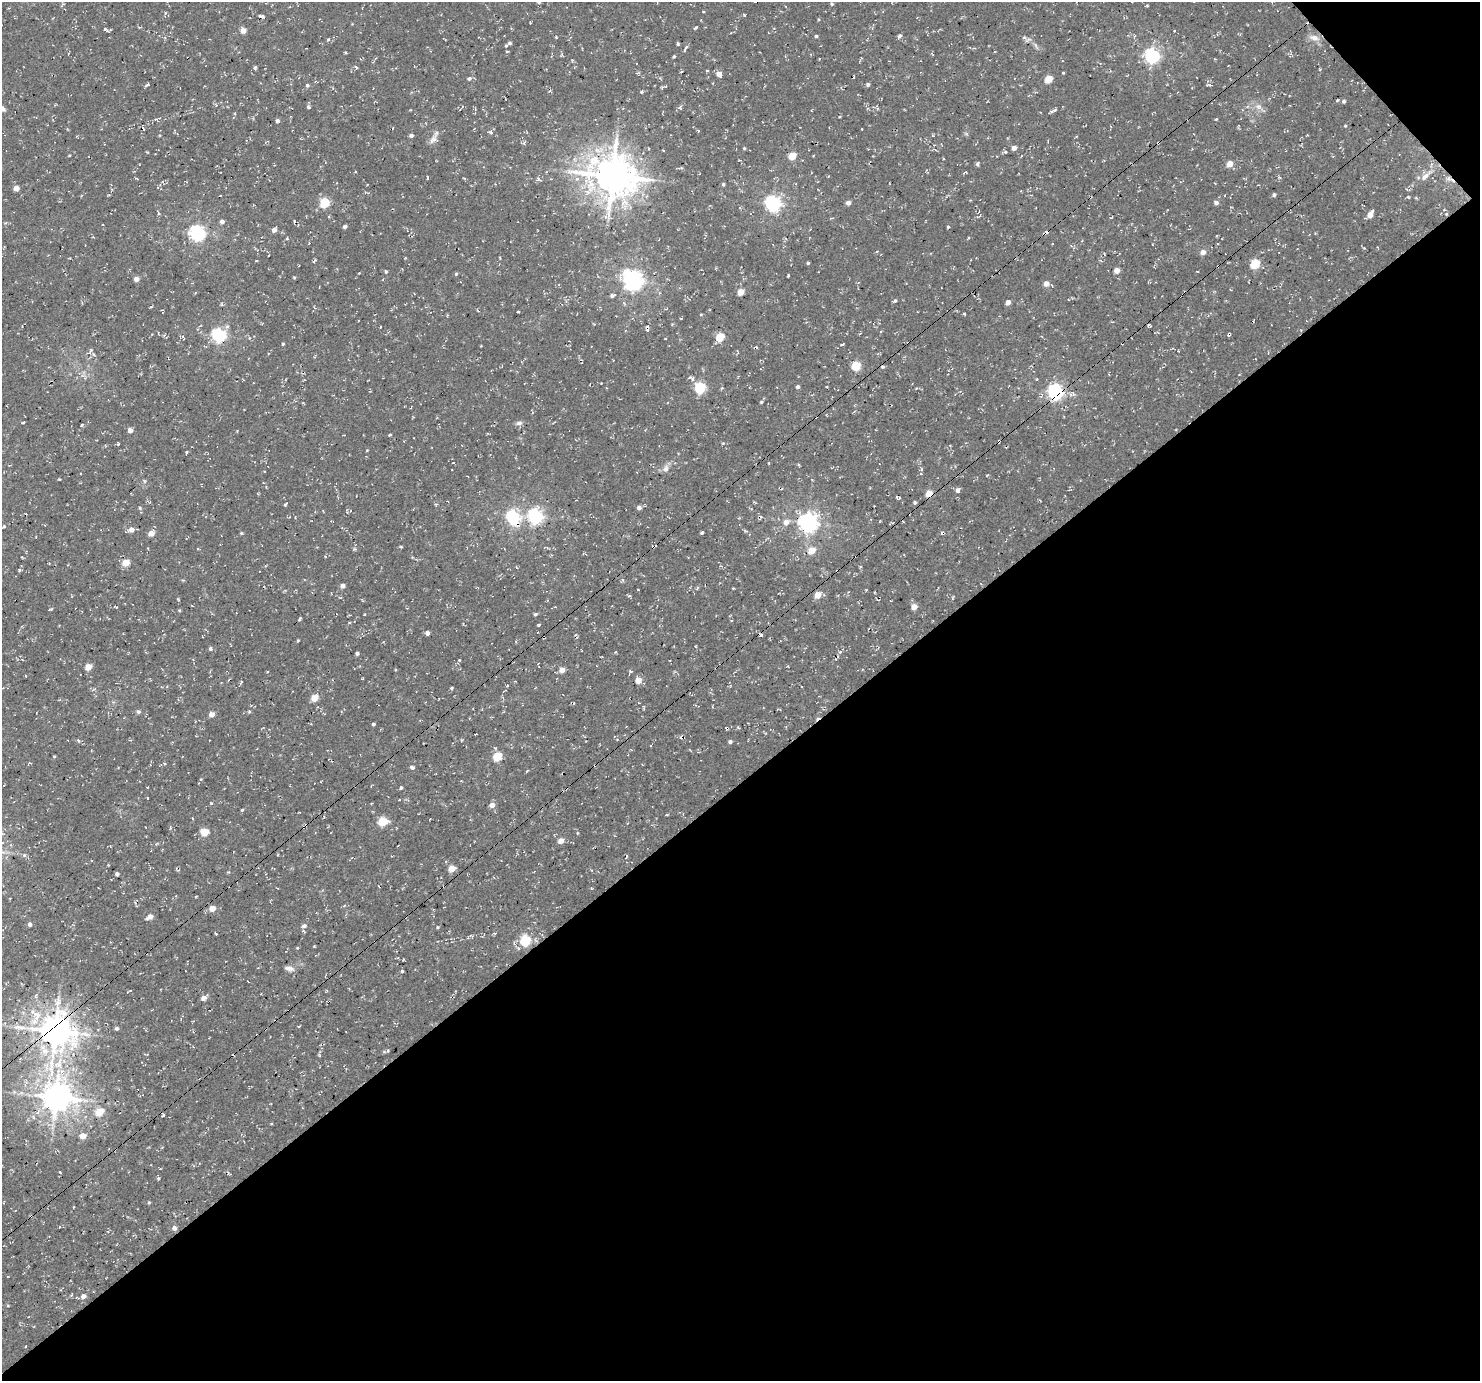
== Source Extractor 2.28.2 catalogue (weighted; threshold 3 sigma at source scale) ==
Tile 12 of 4 x 4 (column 4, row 3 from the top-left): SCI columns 4528-6005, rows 1693-3071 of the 6095 x 6076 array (HDU 1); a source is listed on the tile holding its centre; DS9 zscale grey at full resolution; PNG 1482 x 1383 px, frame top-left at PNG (2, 2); no overlay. Shown black and unused: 44% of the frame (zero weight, under 3 of 4 exposures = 8% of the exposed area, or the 3 px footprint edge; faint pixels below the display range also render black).
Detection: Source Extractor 2.28.2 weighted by HDU 2 'WHT'; one run over the whole footprint, this tile lists its part. Background 5.15e-04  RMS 0.0023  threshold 0.0104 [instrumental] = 3 sigma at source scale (4.5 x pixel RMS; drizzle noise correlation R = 1.50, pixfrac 1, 0.0396/0.0396 arcsec/px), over >= 5 px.
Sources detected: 232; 1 inside a brighter object's white glare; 10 cosmic-ray / hot-pixel residue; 3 long thin detections or spike segments (spike, bleed or trail) — not listed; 1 inside a brighter listed object's ellipse — not listed separately; the other 217 listed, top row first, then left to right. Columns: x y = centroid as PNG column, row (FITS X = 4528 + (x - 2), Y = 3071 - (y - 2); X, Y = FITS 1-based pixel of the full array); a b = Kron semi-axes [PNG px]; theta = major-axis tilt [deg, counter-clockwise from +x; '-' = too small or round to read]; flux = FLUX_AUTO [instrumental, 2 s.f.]
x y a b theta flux
831 4 5 3 - 0.29
1147 6 4 2 - 0.25
703 12 3 2 - 0.19
165 13 5 3 - 0.26
262 16 6 3 -14 0.78
696 28 5 3 - 0.29
106 29 7 3 -19 0.51
243 30 5 5 - 2
816 36 3 3 - 0.36
899 36 7 4 63 0.5
1134 36 5 3 - 0.23
1314 38 15 7 -16 1.5
328 39 4 4 - 0.31
1028 40 11 4 12 0.58
510 43 6 4 -16 0.42
507 51 4 2 - 0.23
346 52 3 3 - 0.33
1152 56 6 6 - 58
674 57 3 3 - 0.29
356 67 5 3 - 0.25
1320 70 3 3 - 0.23
1063 73 3 3 - 0.19
719 74 6 5 - 1.3
469 79 5 5 - 0.48
1048 79 5 5 - 5.7
868 84 4 4 - 0.53
146 85 5 3 - 0.42
307 85 5 5 - 0.41
1210 85 6 3 -13 0.34
641 92 4 3 - 0.32
1338 100 4 3 - 0.24
1344 101 4 4 - 0.47
308 107 6 4 -67 0.45
1259 107 9 8 - 1.2
877 108 5 4 - 0.42
2 109 8 6 -23 0.89
1054 110 9 4 24 0.7
1216 119 3 3 - 0.25
277 121 4 4 - 0.65
1345 126 4 3 - 0.22
491 133 5 5 - 0.51
411 135 4 4 - 0.59
433 139 17 7 60 1.3
524 142 7 4 66 0.36
744 148 4 4 - 0.24
1014 148 4 4 - 1.2
1005 152 5 4 - 0.36
69 155 3 2 - 0.21
792 156 5 4 - 5.9
943 158 3 2 - 0.23
977 164 6 4 -81 0.41
1230 164 5 4 - 3.2
612 176 13 12 - 710
1425 176 19 6 44 2
1449 178 9 6 -16 0.9
538 179 6 5 - 0.54
723 184 4 3 - 0.36
16 188 4 4 - 1.9
1216 202 5 4 - 0.73
324 203 5 5 - 13
773 203 6 6 - 66
848 203 4 4 - 1.1
1444 210 4 3 - 0.17
1446 214 5 4 - 0.25
1370 215 5 5 - 2.4
222 222 4 4 - 0.95
345 226 4 4 - 0.64
948 227 4 3 - 0.26
274 230 5 4 - 1.1
197 233 6 6 - 63
1045 233 8 3 16 0.52
1203 252 5 5 - 1.5
500 258 4 2 - 0.22
256 261 4 2 - 0.17
808 263 3 3 - 0.3
1255 264 5 5 - 12
1117 270 4 4 - 1.9
1197 271 3 2 - 0.16
456 274 4 4 - 0.3
788 276 3 3 - 0.29
294 277 4 3 - 0.23
136 279 4 4 - 1.5
633 281 7 7 - 120
1046 284 5 5 - 1.7
741 292 5 4 - 3.6
612 295 8 5 16 0.51
895 300 5 4 - 0.39
1008 302 4 4 - 1.4
518 312 3 2 - 0.22
701 314 4 3 - 0.16
447 315 4 3 - 0.22
380 327 3 2 - 0.18
218 335 6 6 - 46
1228 335 4 3 - 0.33
720 337 5 5 - 8.3
283 344 4 3 - 0.26
842 345 5 2 - 0.27
756 347 3 3 - 0.36
93 354 5 5 - 0.45
856 366 5 5 - 11
1037 379 4 2 - 0.15
304 380 5 2 - 0.2
798 387 4 3 - 0.57
700 388 6 5 - 20
1055 392 6 6 - 63
761 402 4 3 - 0.29
519 423 9 5 8 0.68
82 425 4 3 - 0.31
130 430 5 5 - 1.3
390 435 3 2 - 0.29
118 444 5 3 - 0.27
950 445 3 2 - 0.16
186 452 4 3 - 0.22
799 465 5 3 - 0.23
666 469 11 7 80 1.1
987 475 4 2 - 0.28
59 479 3 2 - 0.25
958 490 5 5 - 0.73
929 493 5 4 - 4
258 494 4 3 - 0.18
897 497 6 4 -36 0.34
915 503 4 4 - 0.41
285 504 4 3 - 0.42
140 508 5 5 - 0.32
639 508 4 4 - 0.98
535 516 6 6 - 60
513 517 6 6 - 43
786 522 7 6 - 1.6
807 523 7 7 - 120
4 526 3 3 - 0.32
131 529 6 6 - 1.3
151 533 5 4 - 2.4
241 533 4 4 - 0.26
702 533 4 3 - 0.75
401 547 5 3 - 0.23
811 550 5 5 - 4.4
126 562 5 4 - 4.9
516 567 4 2 - 0.18
342 586 5 4 - 0.87
733 588 2 2 - 0.18
638 590 3 2 - 0.13
818 595 5 5 - 3.2
629 596 5 3 - 0.27
178 599 3 3 - 0.19
914 607 5 4 - 2.3
51 609 5 3 - 0.22
179 610 5 3 - 0.21
535 614 4 4 - 0.38
299 619 4 3 - 0.43
539 625 3 3 - 0.33
427 633 4 4 - 0.95
761 635 4 3 - 0.54
298 640 3 2 - 0.23
210 649 5 5 - 0.46
357 653 4 3 - 0.56
459 660 4 4 - 0.21
88 667 5 4 - 3.7
562 670 5 5 - 2.1
638 680 5 5 - 2.7
241 682 6 3 57 0.33
507 686 4 3 - 0.26
452 688 4 2 - 0.39
314 698 5 4 - 4
249 711 5 3 - 0.24
138 712 5 5 - 0.45
211 714 4 4 - 1.9
373 724 3 3 - 0.44
475 734 3 2 - 0.15
730 742 4 4 - 0.53
54 756 4 3 - 0.21
497 756 5 5 - 9.1
412 767 5 4 - 0.63
201 779 4 4 - 0.2
4 785 2 2 - 0.14
147 787 2 2 - 0.19
401 788 4 4 - 0.34
211 803 5 3 - 0.22
492 805 5 5 - 1.6
242 810 4 3 - 0.27
193 818 4 2 - 0.22
383 821 5 5 - 10
306 825 4 3 - 0.23
204 832 6 5 - 6.1
577 833 5 3 - 0.19
561 841 4 4 - 2.1
24 855 6 5 - 0.42
451 868 5 4 - 4
117 874 4 4 - 0.59
444 886 3 2 - 0.25
212 908 4 4 - 3.1
150 917 5 4 - 1.9
30 924 4 4 - 0.66
304 926 6 5 - 0.61
437 927 4 3 - 0.26
525 940 5 5 - 17
297 948 4 3 - 0.22
289 968 12 5 -15 0.98
402 971 4 3 - 0.32
36 995 8 4 64 0.52
204 998 6 5 - 1.3
117 1028 4 4 - 0.53
55 1031 10 9 - 480
319 1054 6 3 -57 0.26
51 1072 25 9 -86 5
14 1092 5 5 - 0.36
56 1097 9 9 - 390
99 1112 6 5 - 6.2
163 1115 4 3 - 0.37
272 1123 4 2 - 0.19
83 1136 5 5 - 2.8
60 1172 4 2 - 0.18
158 1178 5 4 - 0.32
149 1202 4 3 - 0.28
31 1216 4 3 - 0.31
174 1228 5 4 - 1.1
83 1296 5 5 - 1.3
8 1305 5 3 - 0.18
Overlapping masked pixels (flux is a lower limit): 11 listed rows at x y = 1449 178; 1446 214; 1045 233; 1055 392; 929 493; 513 517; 807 523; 306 825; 444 886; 55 1031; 31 1216
Isophote crosses this tile's border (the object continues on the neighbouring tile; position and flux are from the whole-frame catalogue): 1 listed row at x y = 2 109
Unlisted compact peaks at least as high as the median listed source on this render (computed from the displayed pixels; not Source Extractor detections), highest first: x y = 255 68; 386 271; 744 15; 19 570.